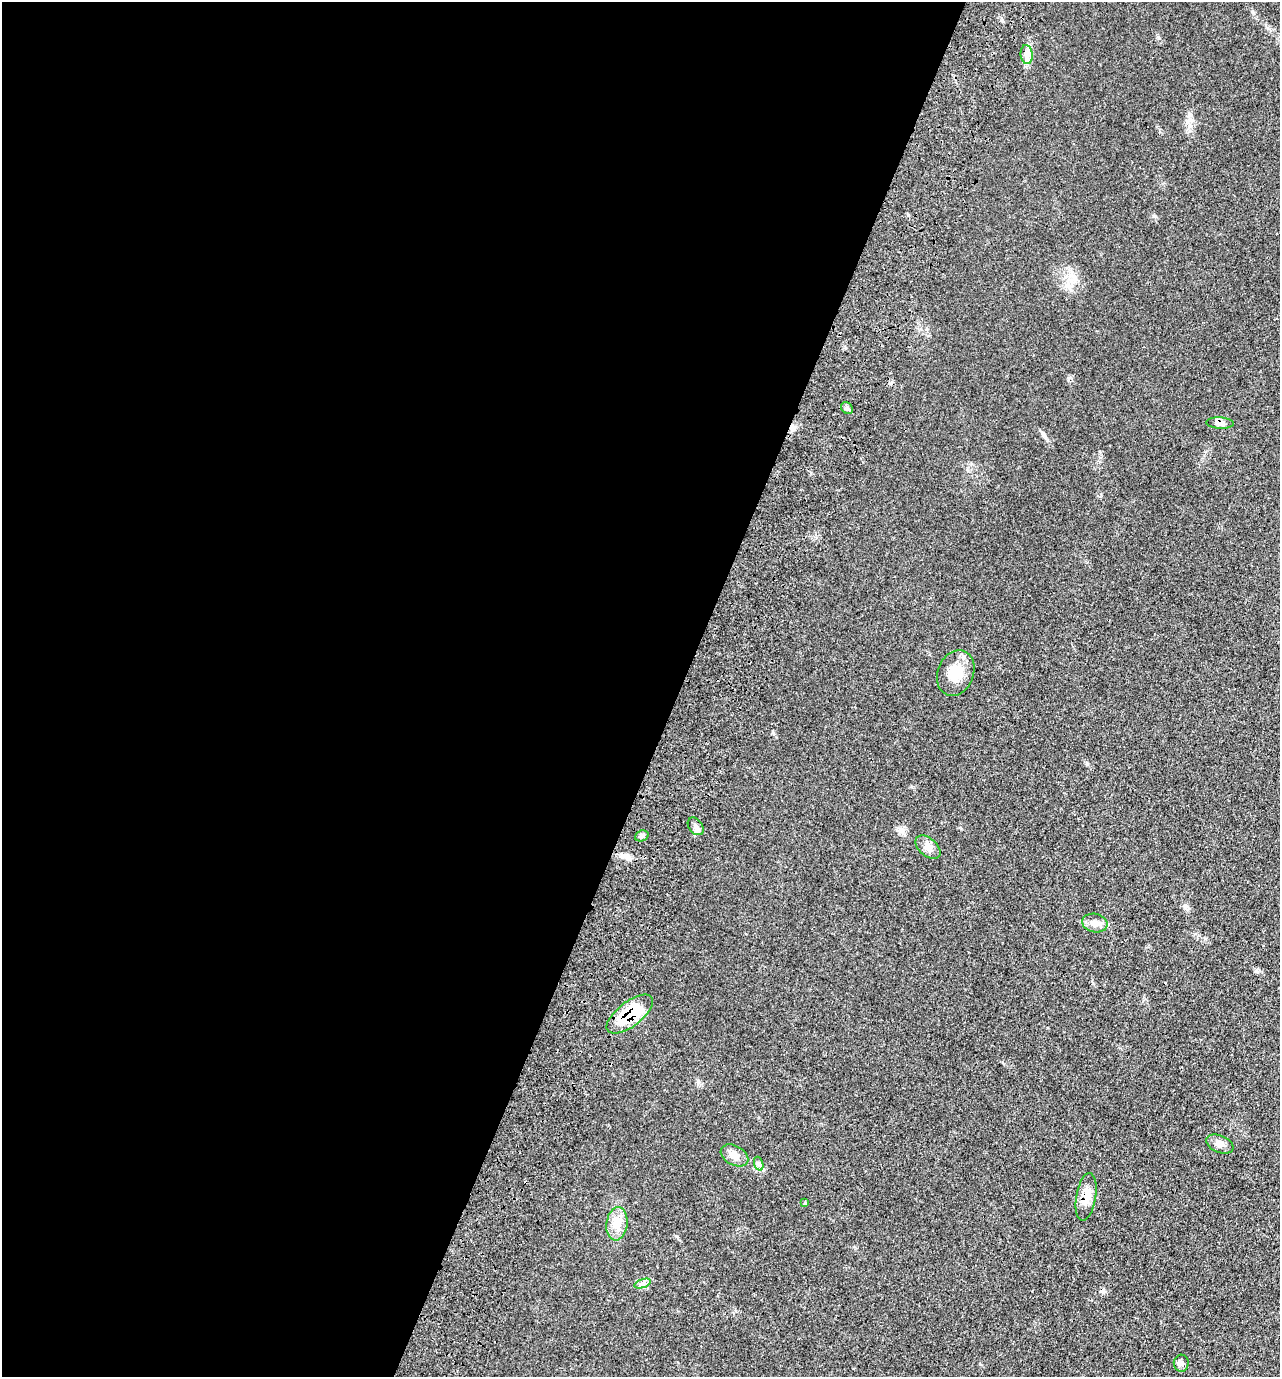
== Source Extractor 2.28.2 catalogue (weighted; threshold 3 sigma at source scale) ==
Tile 5 of 4 x 4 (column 1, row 2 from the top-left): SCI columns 286-1563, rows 2893-4267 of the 5809 x 5792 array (HDU 1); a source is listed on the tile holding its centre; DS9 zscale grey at full resolution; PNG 1282 x 1379 px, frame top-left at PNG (2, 2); each listed source drawn as its Kron ellipse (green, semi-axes under 4 px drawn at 4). Shown black and unused: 53% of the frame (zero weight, under 3 of 4 exposures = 9% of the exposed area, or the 3 px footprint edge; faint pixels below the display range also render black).
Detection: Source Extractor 2.28.2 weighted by HDU 2 'WHT'; one run over the whole footprint, this tile lists its part. Background 0.0661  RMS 0.005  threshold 0.0226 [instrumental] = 3 sigma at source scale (4.5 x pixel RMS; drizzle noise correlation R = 1.50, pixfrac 1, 0.05/0.05 arcsec/px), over >= 5 px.
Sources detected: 18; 1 cosmic-ray / hot-pixel residue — neither listed nor drawn; the other 17 listed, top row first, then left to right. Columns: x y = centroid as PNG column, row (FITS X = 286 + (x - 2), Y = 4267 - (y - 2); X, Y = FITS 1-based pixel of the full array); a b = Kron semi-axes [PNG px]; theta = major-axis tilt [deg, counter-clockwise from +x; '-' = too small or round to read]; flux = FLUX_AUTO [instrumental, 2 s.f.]
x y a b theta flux
1027 55 9 6 -84 2.4
847 408 6 5 - 1.1
1220 423 14 5 -4 2
956 673 23 18 68 9.8
696 826 10 6 -53 1.9
642 836 7 5 21 1
928 847 14 9 -41 3.1
1095 923 13 9 -11 3
630 1014 27 12 37 25
1220 1144 14 8 -23 2.9
734 1155 15 9 -29 3.6
759 1164 7 4 -72 1.2
1086 1197 24 10 80 6.5
805 1203 4 4 - 0.53
617 1224 17 10 83 5.7
643 1283 9 4 19 1.2
1181 1363 8 7 - 1.8
Overlapping masked pixels (flux is a lower limit): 2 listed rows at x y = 630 1014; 1086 1197
Unlisted compact peaks at least as high as the median listed source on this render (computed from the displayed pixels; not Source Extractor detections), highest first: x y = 1087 764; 1185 907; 1154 216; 1159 38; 897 830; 773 733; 1068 378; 677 1236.